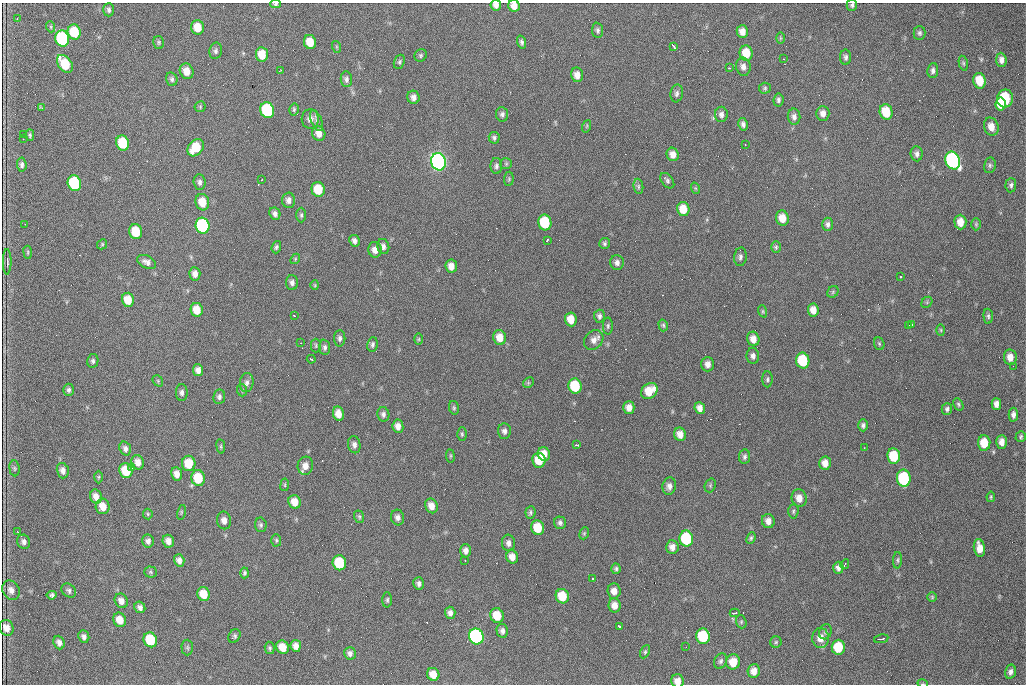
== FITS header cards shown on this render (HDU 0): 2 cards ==
NAXIS1  =                 1024 /fastest changing axis
NAXIS2  =                  682 /next to fastest changing axis

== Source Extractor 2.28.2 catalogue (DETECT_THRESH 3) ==
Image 1024 x 682 px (HDU 0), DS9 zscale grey, 1 PNG px = 1 image px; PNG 1028 x 686 px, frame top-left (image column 1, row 682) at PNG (2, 3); each listed source drawn as its Kron ellipse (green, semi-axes under 4 px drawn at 4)
Background 2590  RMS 34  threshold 103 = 3 sigma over >= 5 px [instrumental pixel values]
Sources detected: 285; all 285 listed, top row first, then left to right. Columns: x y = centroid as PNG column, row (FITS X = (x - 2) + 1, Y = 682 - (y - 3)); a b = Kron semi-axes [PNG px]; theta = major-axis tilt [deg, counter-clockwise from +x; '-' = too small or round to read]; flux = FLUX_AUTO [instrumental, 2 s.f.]
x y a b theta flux
276 4 5 4 - 3.9e+03
496 5 5 5 - 9.6e+03
852 5 5 5 - 4.8e+03
514 6 6 5 - 1.7e+04
109 10 7 5 90 6.0e+03
17 19 2 2 - 1.3e+03
51 27 5 3 - 2.4e+03
198 27 7 6 - 3.6e+04
598 30 8 5 -85 6.1e+03
74 32 8 6 -75 7.8e+04
742 32 6 5 - 1.6e+04
920 33 7 6 - 5.5e+03
780 38 6 4 -90 2.8e+03
62 39 8 7 - 2.8e+05
159 42 6 5 - 3.8e+03
310 42 7 6 - 3.9e+04
522 42 6 4 -73 5.8e+03
674 46 4 2 - 4.1e+03
337 47 6 4 -71 2.7e+03
216 51 8 6 79 6.7e+03
746 53 7 6 - 4.5e+04
262 54 7 6 - 4.1e+04
421 55 6 6 - 4.2e+03
846 57 7 5 -90 6.3e+03
784 59 2 2 - 2.1e+03
1001 60 7 5 -86 1.1e+04
399 62 7 5 70 4.6e+03
963 63 7 4 -76 3.7e+03
65 64 10 6 -54 8.5e+04
743 67 9 7 -79 1.2e+04
729 68 3 3 - 3.1e+03
280 70 3 2 - 1.5e+03
933 70 7 5 83 7.7e+03
187 71 8 6 -65 2.4e+04
577 75 7 6 - 1.7e+04
172 79 7 5 -76 5.8e+03
346 79 8 5 -83 7.2e+03
980 81 8 6 -75 4.8e+04
765 88 6 5 - 4.0e+03
677 93 9 6 81 6.9e+03
413 97 7 6 - 1.1e+04
1005 98 9 8 - 1.5e+05
778 100 6 5 - 5.8e+03
1001 104 6 5 - 2.7e+04
200 107 5 5 - 3.2e+03
42 108 4 3 - 4.2e+03
294 109 6 4 76 3.7e+03
267 110 8 7 - 2.3e+05
886 112 8 6 -74 6.5e+04
823 113 7 6 - 1.3e+04
502 114 7 6 - 6.9e+03
721 114 8 6 -90 9.6e+03
794 117 8 6 -82 9.0e+03
310 119 9 8 - 1.5e+04
317 120 11 5 -69 7.2e+03
743 124 6 4 -79 7.5e+03
587 126 6 4 71 2.8e+03
991 127 9 7 -74 2.2e+04
319 133 7 6 - 1.8e+04
24 134 2 2 - 1.3e+03
30 135 6 4 -89 4.1e+03
494 138 6 5 - 4.8e+03
23 139 2 2 - 1.6e+03
123 143 8 6 -74 9.8e+04
745 145 3 2 - 2.2e+03
196 148 10 7 50 6.1e+04
673 154 7 6 - 1.6e+04
917 154 7 6 - 7.9e+03
953 160 9 7 -67 5.8e+05
438 162 8 7 - 1.2e+06
506 164 6 5 - 4.0e+03
22 165 7 5 -85 6.3e+03
990 165 8 6 78 5.5e+03
496 166 8 6 -90 6.1e+03
262 179 2 2 - 1.3e+03
509 179 7 5 84 3.7e+03
667 181 9 5 -52 6.2e+03
199 182 8 6 -86 7.6e+03
74 183 8 6 -75 1.9e+05
1011 185 7 5 86 6.3e+03
638 186 8 5 -84 5.0e+03
695 188 6 3 -71 2.7e+03
318 189 7 6 - 6.4e+04
288 200 7 6 - 1.1e+04
202 202 8 7 - 3.9e+04
683 209 7 6 - 3.7e+04
275 214 6 5 - 8.3e+03
301 215 7 4 90 4.5e+03
782 218 7 6 - 3.0e+04
545 222 8 6 -77 1.2e+05
960 222 7 6 - 2.4e+04
25 224 2 2 - 1.4e+03
828 224 7 5 -89 7.6e+03
976 224 6 5 - 3.1e+03
203 226 8 7 - 3.5e+05
136 232 7 6 - 6.0e+04
547 240 3 2 - 3.0e+03
354 241 6 5 - 8.1e+03
604 243 5 5 - 4.9e+03
102 244 5 4 - 2.7e+03
383 246 8 6 -77 1.0e+04
276 247 6 4 71 4.3e+03
776 247 6 5 - 4.0e+03
375 250 8 6 -82 1.5e+04
28 252 6 4 -84 3.0e+03
740 257 9 6 83 7.3e+03
295 259 5 4 - 2.9e+03
7 262 13 4 -90 9.2e+03
147 262 10 6 -26 1.1e+04
617 263 7 7 - 9.8e+03
451 266 6 5 - 1.7e+04
195 274 7 5 -85 1.3e+04
900 277 3 3 - 6.2e+03
292 283 7 6 - 9.0e+03
315 285 4 4 - 2.3e+03
833 292 6 5 - 3.4e+03
128 300 7 6 - 3.8e+04
927 302 6 4 47 2.7e+03
197 310 7 6 - 3.5e+04
813 310 6 5 - 1.8e+04
763 311 6 4 -71 2.8e+03
294 316 3 2 - 2.5e+03
599 316 6 5 - 6.8e+03
988 316 7 4 -88 4.8e+03
571 319 7 6 - 2.9e+04
663 325 6 4 -75 3.8e+03
912 325 3 2 - 2.7e+03
608 326 8 5 90 4.6e+03
909 326 3 2 - 2.2e+03
941 330 6 4 -88 2.8e+03
500 337 7 6 - 2.9e+04
340 338 8 5 89 6.9e+03
419 339 6 4 89 3.0e+03
753 339 7 6 - 1.8e+04
594 340 11 8 48 1.6e+04
301 343 2 2 - 1.6e+03
372 344 7 5 83 5.8e+03
879 344 6 5 - 3.6e+03
316 345 7 5 -90 3.6e+03
325 347 7 5 -85 6.5e+03
753 356 8 6 -88 8.8e+03
1010 357 8 6 -82 1.9e+04
311 359 4 3 - 5.4e+03
93 361 7 5 80 5.5e+03
803 361 8 6 -78 1.2e+05
708 364 7 6 - 1.3e+04
1013 366 2 2 - 1.3e+03
198 370 6 5 - 1.2e+04
767 379 8 5 -90 4.7e+03
158 381 6 4 -49 3.6e+03
247 382 9 7 82 9.8e+03
528 383 6 4 46 3.3e+03
575 386 7 6 - 1.1e+05
69 390 6 5 - 5.7e+03
242 390 6 5 - 3.7e+03
649 391 9 7 40 4.2e+04
182 393 8 6 90 7.3e+03
219 397 7 6 - 6.4e+03
958 404 6 4 -62 3.9e+03
996 404 6 5 - 1.1e+04
629 407 6 5 - 1.7e+04
454 408 7 5 -77 4.1e+03
700 408 6 5 - 1.4e+04
947 409 6 5 - 5.7e+03
338 414 7 5 -78 2.0e+04
383 414 7 6 - 7.6e+03
1013 415 7 4 -88 9.1e+03
863 425 6 5 - 6.1e+03
398 426 7 5 -81 1.5e+04
504 431 8 6 -88 8.0e+03
462 434 7 4 -89 3.7e+03
680 434 7 6 - 1.8e+04
1021 436 5 4 - 3.9e+03
1002 442 7 5 89 1.5e+04
984 443 7 6 - 4.8e+04
354 445 8 6 -78 9.4e+03
577 445 3 2 - 2.4e+03
221 446 7 3 -82 2.9e+03
864 448 2 2 - 1.3e+03
125 449 7 5 -71 8.4e+03
544 454 7 6 - 2.6e+04
450 456 7 3 -83 2.7e+03
894 456 8 6 -83 7.6e+04
745 457 7 5 84 5.8e+03
539 460 7 6 - 4.9e+04
138 462 7 6 - 1.7e+04
189 463 7 7 - 5.2e+04
825 463 7 6 - 1.7e+04
305 466 9 8 - 1.9e+04
14 468 8 5 -84 4.5e+03
132 468 3 3 - 3.3e+03
63 471 8 6 -76 1.2e+04
126 471 7 6 - 7.0e+04
177 474 7 5 -82 1.6e+04
99 477 6 4 89 3.2e+03
198 478 8 7 - 7.1e+04
904 478 8 7 - 1.9e+05
285 485 6 3 83 2.6e+03
710 485 7 5 71 3.8e+03
669 486 9 7 79 1.2e+04
96 496 7 5 -72 1.6e+04
991 497 5 3 - 3.0e+03
799 498 9 7 -74 2.1e+04
295 502 7 6 - 2.6e+04
103 506 8 7 - 2.6e+04
431 506 7 6 - 1.9e+04
793 511 7 5 87 4.2e+03
181 512 7 3 77 2.5e+03
530 512 6 5 - 4.7e+03
148 514 5 5 - 3.4e+03
359 517 6 5 - 3.9e+03
398 517 8 6 -73 1.0e+04
224 520 9 7 -79 1.3e+04
768 521 7 6 - 1.4e+04
560 523 6 6 - 6.0e+03
261 525 7 5 -81 5.1e+03
538 528 7 6 - 5.8e+04
17 531 3 2 - 2.3e+03
584 533 6 4 69 3.0e+03
751 538 6 4 67 4.1e+03
686 539 8 7 - 1.7e+05
276 540 6 5 - 3.8e+03
148 541 6 6 - 8.3e+03
168 541 6 5 - 1.5e+04
24 542 7 6 - 9.2e+03
508 543 8 6 -84 9.6e+03
672 547 7 6 - 1.4e+04
979 548 9 5 -80 2.2e+04
466 551 7 5 -89 1.1e+04
512 557 7 6 - 1.9e+04
179 560 6 5 - 1.1e+04
897 560 8 4 86 4.3e+03
465 561 3 2 - 3.2e+03
339 563 7 6 - 1.2e+05
845 564 5 2 - 1.6e+03
838 568 6 5 - 9.8e+03
616 569 5 4 - 4.7e+03
150 572 6 5 - 3.9e+03
244 573 5 4 - 4.3e+03
592 579 3 3 - 7.3e+03
419 583 6 5 - 7.6e+03
11 590 10 8 -60 1.4e+04
69 591 8 6 -41 6.3e+03
614 591 7 6 - 1.6e+04
204 594 7 6 - 4.1e+04
52 595 5 4 - 5.4e+03
562 596 7 6 - 5.8e+04
932 597 5 5 - 3.0e+03
387 600 7 5 89 4.4e+03
121 601 7 6 - 1.4e+04
615 605 7 6 - 1.8e+04
140 607 6 5 - 8.4e+03
450 613 6 5 - 9.7e+03
735 613 5 2 - 6.1e+03
497 616 7 6 - 5.0e+04
120 620 7 6 - 2.7e+04
741 622 7 5 -72 3.8e+03
620 626 4 3 - 5.7e+03
6 628 8 7 - 1.8e+04
502 631 7 5 -77 8.6e+03
825 632 8 6 68 5.9e+03
234 636 7 5 59 5.0e+03
476 636 8 7 - 5.8e+05
703 636 8 7 - 1.1e+05
84 637 6 5 - 8.5e+03
820 638 10 8 -89 2.5e+04
881 639 7 3 10 6.6e+03
150 640 7 6 - 1.1e+05
59 642 7 5 -69 1.1e+04
776 642 5 5 - 3.7e+03
296 646 6 5 - 1.4e+04
283 647 7 6 - 3.4e+04
686 647 2 2 - 1.1e+03
838 647 7 6 - 8.8e+04
187 648 8 6 -88 4.6e+03
270 648 6 5 - 4.4e+03
645 652 7 4 64 3.7e+03
350 653 6 6 - 8.4e+03
721 661 8 6 66 5.9e+03
733 662 7 7 - 3.1e+04
754 671 7 6 - 1.8e+04
1010 672 7 5 76 7.5e+03
433 674 6 6 - 2.6e+04
677 681 6 6 - 1.8e+04
923 684 5 3 - 2.2e+03
At the frame edge (FLAGS 8, measured only in part): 6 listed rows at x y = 276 4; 496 5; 852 5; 514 6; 677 681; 923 684

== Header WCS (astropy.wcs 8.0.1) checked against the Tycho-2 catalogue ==
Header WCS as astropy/WCSLIB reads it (CRVAL/CRPIX/CD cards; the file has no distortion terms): RA---TAN/DEC--TAN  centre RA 07:09:14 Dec +30:56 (107.31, +30.93 deg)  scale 1.43 arcsec/px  FOV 24.4' x 16.3'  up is -93 deg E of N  parity flipped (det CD > 0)
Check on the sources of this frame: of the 60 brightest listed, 5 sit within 2.1 arcsec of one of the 11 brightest Tycho-2 stars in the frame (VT <= 12.48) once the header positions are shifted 1.23 arcsec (0.86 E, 0.88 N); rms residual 1.22 arcsec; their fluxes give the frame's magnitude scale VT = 25.79 - 2.5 log10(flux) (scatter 0.26 mag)
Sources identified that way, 5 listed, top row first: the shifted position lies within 2.1 arcsec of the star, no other Tycho-2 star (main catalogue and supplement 1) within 4.2 arcsec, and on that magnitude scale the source's flux lands within +1.5 / -3 mag of the star's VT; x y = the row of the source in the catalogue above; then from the Tycho-2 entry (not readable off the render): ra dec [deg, ICRS J2000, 3 dp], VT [Tycho-2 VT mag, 2 dp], TYC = Tycho-2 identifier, HIP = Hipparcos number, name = IAU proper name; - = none
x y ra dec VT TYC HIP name
62 39 107.177 +30.749 11.91 2438-477-1 - -
953 160 107.215 +31.104 11.64 2438-821-1 - -
438 162 107.226 +30.900 10.76 2438-883-1 - -
74 183 107.244 +30.756 12.13 2438-718-1 - -
476 636 107.445 +30.924 11.38 2438-1056-1 - -